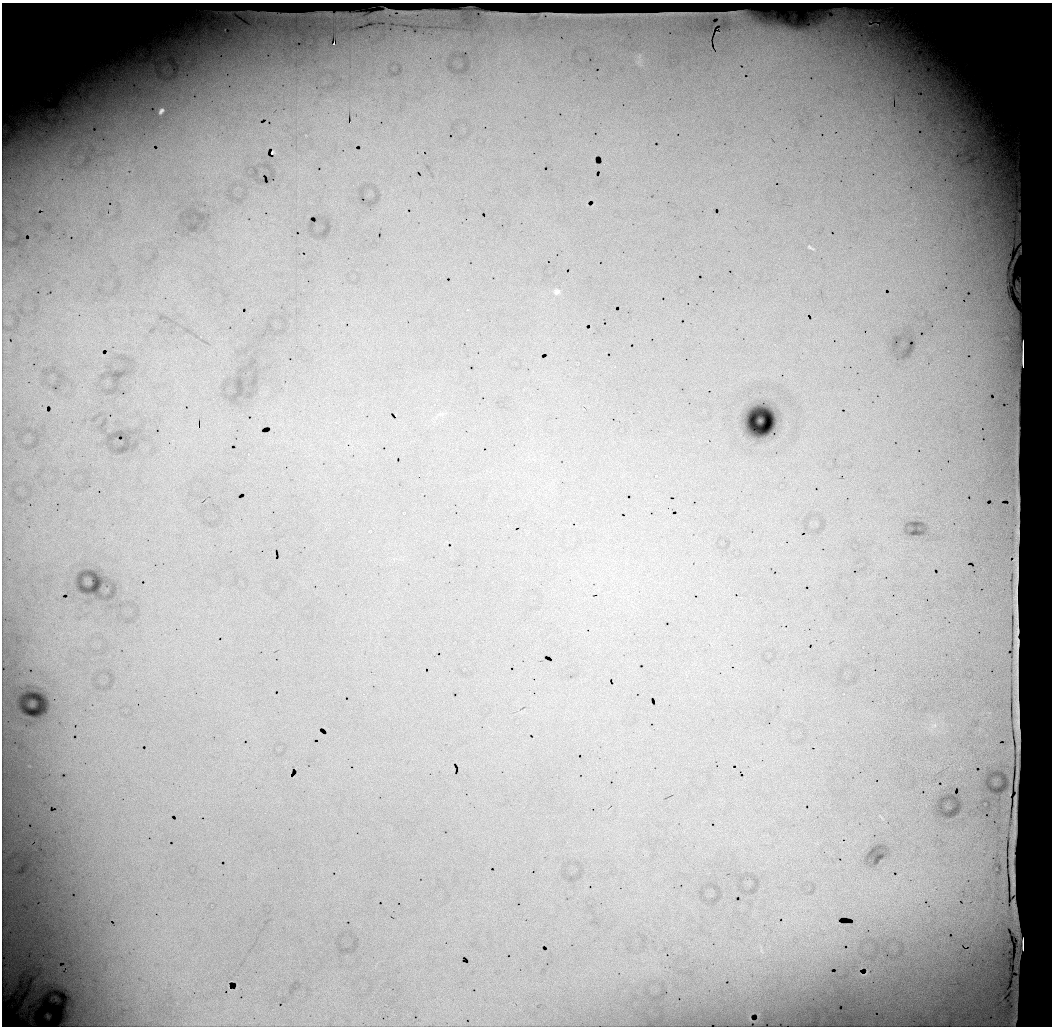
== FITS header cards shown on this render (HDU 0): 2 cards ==
NAXIS1  =                 1050 / length of data axis 1
NAXIS2  =                 1024 / length of data axis 2

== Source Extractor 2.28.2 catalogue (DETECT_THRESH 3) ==
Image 1050 x 1024 px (HDU 0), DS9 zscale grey, 1 PNG px = 1 image px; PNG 1054 x 1028 px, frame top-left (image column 1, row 1024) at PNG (2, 3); no overlay
Background 7640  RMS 32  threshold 97.4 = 3 sigma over >= 5 px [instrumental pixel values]
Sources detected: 12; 3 with non-positive FLUX_AUTO (blend fragments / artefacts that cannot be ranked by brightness) are not listed; the other 9 listed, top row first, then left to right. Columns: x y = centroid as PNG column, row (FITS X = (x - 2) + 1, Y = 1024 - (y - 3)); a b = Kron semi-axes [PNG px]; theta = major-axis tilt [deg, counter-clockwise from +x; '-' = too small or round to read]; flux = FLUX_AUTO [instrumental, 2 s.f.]
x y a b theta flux
334 44 3 2 - 3700
161 111 6 4 56 7900
273 152 3 2 - 3100
811 248 9 3 -26 3800
557 292 9 8 - 7500
198 427 2 2 - 890
6 968 19 13 -36 31000
864 975 13 3 12 760
8 983 33 9 89 28000
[3 non-positive-flux detections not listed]